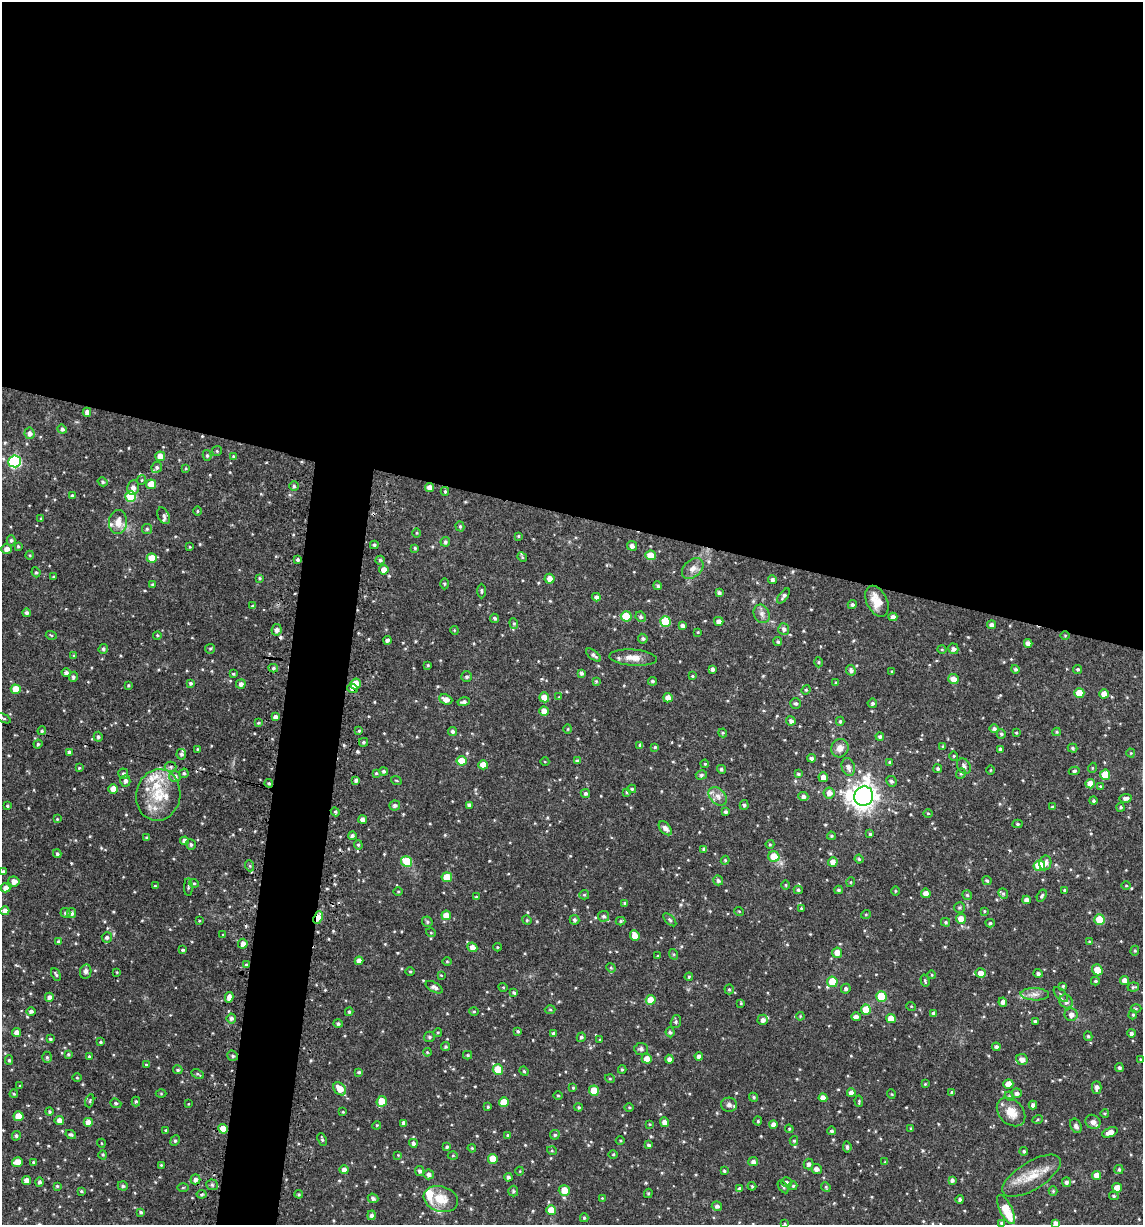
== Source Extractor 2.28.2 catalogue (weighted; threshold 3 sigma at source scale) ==
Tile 3 of 4 x 4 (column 3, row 1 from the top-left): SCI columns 2425-3565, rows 3677-4899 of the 4968 x 4905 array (HDU 1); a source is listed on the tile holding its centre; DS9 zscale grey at full resolution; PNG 1145 x 1227 px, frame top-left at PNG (2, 2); each listed source drawn as its Kron ellipse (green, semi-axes under 4 px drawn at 4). Shown black and unused: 45% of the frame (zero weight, under 3 of 4 exposures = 3% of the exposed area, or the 3 px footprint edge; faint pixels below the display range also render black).
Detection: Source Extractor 2.28.2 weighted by HDU 2 'WHT'; one run over the whole footprint, this tile lists its part. Background 0.0628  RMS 0.0083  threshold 0.0371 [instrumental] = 3 sigma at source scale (4.5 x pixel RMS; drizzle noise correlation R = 1.50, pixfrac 1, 0.05/0.05 arcsec/px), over >= 5 px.
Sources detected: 524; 3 cosmic-ray / hot-pixel residue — neither listed nor drawn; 11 inside a brighter listed object's ellipse — not listed separately; of the other 510, all 500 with FLUX_AUTO >= 0.595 (the completeness limit of this list) listed and drawn (10 fainter detections not listed), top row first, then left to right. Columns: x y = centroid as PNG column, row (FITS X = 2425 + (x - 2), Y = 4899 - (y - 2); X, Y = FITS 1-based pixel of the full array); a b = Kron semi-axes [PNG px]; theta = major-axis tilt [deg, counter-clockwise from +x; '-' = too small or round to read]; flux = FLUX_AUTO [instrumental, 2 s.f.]
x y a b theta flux
87 412 4 4 - 3
62 429 5 4 - 1.7
29 433 6 5 - 3
217 451 5 5 - 1
207 455 5 4 - 1.2
160 456 5 5 - 7.5
233 456 4 3 - 0.87
15 461 6 6 - 89
157 467 5 5 - 1.6
186 468 4 4 - 0.78
142 480 5 4 - 0.9
103 482 5 4 - 1.2
151 484 5 5 - 12
294 486 5 5 - 1.5
429 487 4 4 - 4.3
133 488 7 6 - 3.2
445 491 4 3 - 1.1
72 496 4 4 - 1.4
131 496 5 5 - 33
197 511 5 3 - 0.72
164 516 9 5 -65 2.1
41 519 3 3 - 0.76
118 522 12 9 88 7.8
460 526 5 4 - 1
147 529 5 5 - 1.1
417 533 4 3 - 0.65
518 536 4 3 - 0.84
11 540 5 4 - 1.5
445 542 5 4 - 1.4
374 545 4 3 - 1.4
18 546 4 3 - 1.1
632 546 5 5 - 3.2
190 547 4 3 - 0.79
415 548 3 3 - 1
7 549 5 5 - 3.8
30 555 4 3 - 0.68
650 555 5 5 - 9.8
522 557 5 4 - 0.96
152 558 5 5 - 12
298 560 4 4 - 1.4
380 560 4 4 - 1.6
693 568 12 8 42 4.9
384 570 5 4 - 6.1
36 572 5 4 - 1.1
53 577 3 3 - 0.85
259 578 4 3 - 0.99
549 579 5 5 - 4.7
772 580 4 4 - 1.9
152 584 4 4 - 1.1
444 584 5 3 - 0.8
658 586 4 4 - 1.4
481 591 7 3 -90 1.1
719 593 4 4 - 2
784 596 9 4 53 2.1
596 597 4 4 - 2.7
877 601 16 10 -63 12
852 604 4 4 - 1.4
253 606 4 3 - 1.2
26 613 4 4 - 1.9
762 614 9 7 -67 3.4
626 616 5 5 - 19
641 617 5 5 - 1.5
893 617 4 4 - 3.2
495 618 5 4 - 1.5
665 621 5 5 - 27
719 621 5 4 - 3.4
514 623 5 4 - 0.98
992 625 4 4 - 2.7
682 626 4 4 - 2.3
784 629 6 5 - 2.4
276 630 6 5 - 3
454 630 4 3 - 0.7
698 632 4 3 - 0.7
51 635 5 3 - 0.76
157 635 4 4 - 0.97
1065 635 5 3 - 0.67
643 639 5 4 - 1.4
387 640 4 4 - 1.7
778 642 4 4 - 1.4
1028 643 4 4 - 3.2
103 649 5 4 - 1.5
210 649 5 4 - 1
953 649 5 5 - 2.1
942 650 4 3 - 0.62
593 655 9 4 -38 2.1
74 656 4 3 - 0.85
633 658 24 8 -4 7.7
818 662 5 3 - 0.82
428 665 3 3 - 0.73
273 668 5 4 - 1.3
712 669 4 3 - 1.8
1015 669 4 4 - 1.4
1078 669 4 4 - 1.2
851 670 5 4 - 2.2
892 672 3 3 - 0.74
66 673 4 4 - 2.1
581 673 4 4 - 1.7
233 674 3 3 - 0.82
692 676 4 3 - 0.82
73 677 5 4 - 1.6
467 677 5 5 - 1.5
953 679 5 5 - 6.7
596 681 4 4 - 0.8
653 681 4 4 - 1.5
191 683 4 4 - 1.4
836 683 3 3 - 1
241 684 5 4 - 2.9
355 684 5 5 - 12
128 685 3 3 - 0.79
352 688 5 4 - 3.5
16 689 5 4 - 11
806 690 5 4 - 0.93
1079 693 5 5 - 13
1104 694 5 4 - 5.9
544 697 5 5 - 7.2
559 697 4 4 - 0.61
668 698 5 4 - 4.3
446 699 7 5 -22 4.6
464 702 6 4 12 2.2
796 703 5 5 - 1.3
872 703 5 4 - 1.7
544 711 5 4 - 5.5
275 717 4 4 - 3
3 718 8 3 -24 1.2
791 721 5 4 - 2.4
840 721 4 4 - 0.98
258 723 4 4 - 1
994 728 5 4 - 2.1
568 729 5 3 - 0.66
42 731 4 4 - 1.4
359 731 4 3 - 0.85
453 731 4 4 - 2.1
1057 732 4 4 - 0.88
723 733 4 4 - 0.82
1016 733 4 3 - 0.79
1001 734 4 4 - 1.3
880 736 4 4 - 1.5
98 737 5 4 - 1.4
364 742 4 4 - 1.2
38 744 4 4 - 0.87
640 745 4 3 - 1.4
943 746 4 3 - 0.81
655 747 4 4 - 0.83
840 748 9 8 - 5
1073 748 5 4 - 1.3
197 749 3 2 - 0.74
1000 749 4 4 - 1.4
69 752 4 3 - 1.9
1131 753 4 4 - 0.72
181 754 5 4 - 1.7
954 756 4 4 - 0.81
812 758 4 4 - 2.3
461 761 5 5 - 12
577 761 4 4 - 1.8
545 762 4 3 - 0.59
890 762 4 4 - 1.1
705 764 4 4 - 0.91
483 765 5 4 - 8.6
964 766 8 6 -55 2.7
171 767 6 5 - 1.6
848 767 9 6 -73 3.5
79 768 4 4 - 0.78
1092 768 5 3 - 0.65
721 769 5 4 - 1.4
938 769 4 4 - 1.5
991 770 4 3 - 0.66
384 771 4 4 - 1.5
1074 771 5 3 - 1.2
184 773 5 4 - 1.4
376 773 3 3 - 0.81
123 774 5 5 - 2
798 774 4 3 - 1.1
961 774 5 4 - 1.1
701 775 5 4 - 1.6
1105 775 5 5 - 15
175 776 6 5 - 2.4
823 777 5 4 - 4.7
356 780 4 3 - 1.9
396 780 5 3 - 0.66
125 781 6 5 - 2.2
891 781 5 5 - 1.8
269 783 4 4 - 1.1
1090 784 5 4 - 6.8
1100 787 4 4 - 0.99
113 789 5 5 - 6.9
632 789 4 3 - 1.1
627 792 4 3 - 1
829 793 6 5 - 4.2
585 794 5 4 - 1.8
158 795 26 22 80 27
718 796 10 7 -46 4.2
803 796 5 4 - 2.3
864 796 10 9 - 690
1126 798 6 4 8 2.6
1093 801 4 4 - 0.98
395 805 5 5 - 2
469 805 4 3 - 1.9
744 805 5 4 - 1.4
7 806 4 3 - 1
1052 807 3 3 - 0.97
1121 807 4 4 - 1.3
335 812 4 4 - 1.1
725 812 4 3 - 1.4
928 813 4 3 - 0.62
57 819 4 4 - 0.76
363 820 4 4 - 3.2
1017 824 5 4 - 1.3
665 828 8 5 -49 2.5
870 834 4 4 - 1.1
352 836 4 4 - 1.7
831 836 4 3 - 0.93
146 838 3 3 - 0.89
185 841 4 4 - 4
770 844 4 4 - 0.8
191 845 5 5 - 1.5
358 845 5 4 - 1.2
704 849 4 3 - 1.7
57 854 4 4 - 1.4
774 857 5 5 - 13
859 859 4 4 - 1
725 860 4 4 - 0.89
407 861 5 5 - 22
833 862 5 4 - 4.2
1045 863 7 6 - 3.7
250 866 5 3 - 0.98
1039 866 6 5 - 22
3 871 4 4 - 1.5
447 877 5 5 - 11
718 880 5 5 - 1.7
987 880 5 3 - 1
14 881 6 5 - 4.1
851 882 5 3 - 0.7
194 883 5 4 - 0.93
786 885 5 3 - 0.68
155 886 3 3 - 0.79
1126 886 5 3 - 0.81
188 887 9 3 -90 1
5 888 5 4 - 3.7
798 890 4 4 - 1.3
838 890 4 3 - 1.2
1065 890 3 3 - 1.2
398 891 5 3 - 0.75
895 891 5 3 - 0.74
926 893 5 4 - 4.7
1003 894 5 4 - 1.1
584 895 5 4 - 0.91
967 895 5 4 - 1.2
1042 896 6 4 59 1.3
476 897 3 3 - 0.97
1026 900 4 4 - 3.5
625 903 4 4 - 1.2
801 908 4 4 - 0.72
959 908 5 5 - 1.2
5 911 4 4 - 3.9
739 911 5 3 - 0.68
984 911 4 3 - 0.78
65 913 5 5 - 1.4
72 913 5 4 - 2
866 914 5 3 - 0.69
446 915 5 4 - 8
604 916 5 5 - 1.7
318 918 7 4 69 13
961 919 5 5 - 7.2
1099 919 5 5 - 18
527 920 5 4 - 1
574 920 5 5 - 1.8
670 920 8 4 -45 1.3
199 921 4 3 - 0.61
621 921 5 4 - 0.98
427 922 6 5 - 1.2
946 922 4 4 - 1.1
990 923 4 4 - 1.2
431 933 5 3 - 0.59
223 935 3 3 - 0.62
635 936 5 4 - 6
107 937 5 5 - 1.7
58 942 4 4 - 1.5
1089 942 4 4 - 0.73
243 944 5 4 - 3.7
472 947 5 4 - 4.4
497 947 4 3 - 0.67
183 950 4 3 - 1
1135 951 5 4 - 1
837 953 5 5 - 6.7
673 954 5 3 - 0.89
658 956 3 3 - 0.85
359 961 4 4 - 4.5
447 961 5 3 - 0.75
246 965 4 3 - 1.1
611 968 5 4 - 0.78
1097 970 5 5 - 8.3
86 971 7 5 79 2.7
410 971 5 3 - 0.81
117 972 3 3 - 0.63
981 973 5 5 - 5.8
1038 973 4 4 - 1.7
56 974 7 3 -64 1.1
441 975 4 3 - 0.66
932 975 4 3 - 0.65
689 977 4 3 - 0.82
925 981 6 3 -75 0.96
1095 981 4 3 - 0.98
1124 981 4 4 - 5
832 982 5 5 - 17
1063 986 4 4 - 0.91
434 987 9 5 -29 2.8
503 987 4 3 - 0.63
1133 987 6 4 7 1.2
729 989 5 4 - 1
846 989 5 4 - 1.8
514 993 4 3 - 1.2
1035 994 14 6 -2 4.4
1061 995 9 5 -47 1.8
881 996 5 5 - 23
49 997 4 4 - 3.2
229 997 5 4 - 3.5
651 1000 5 5 - 11
1066 1001 7 6 - 3.8
1003 1002 4 4 - 2.5
741 1003 4 3 - 0.84
911 1006 5 3 - 0.65
1136 1009 5 3 - 0.79
550 1010 5 3 - 0.88
866 1010 5 5 - 12
31 1011 4 4 - 1.9
474 1011 5 3 - 0.83
349 1012 4 3 - 1
934 1013 4 3 - 1.9
1071 1015 6 6 - 3.9
1133 1015 5 4 - 0.99
800 1016 4 3 - 0.71
856 1017 5 4 - 3.1
231 1018 5 4 - 1.9
891 1018 5 4 - 10
763 1020 5 5 - 3.1
1035 1021 4 3 - 1.6
676 1022 6 5 - 1.3
338 1024 5 4 - 1.6
518 1031 4 4 - 1.1
438 1032 4 3 - 0.65
670 1032 5 4 - 1.3
16 1033 4 4 - 4.5
553 1033 4 3 - 1.4
1131 1033 4 4 - 2.1
1088 1036 4 3 - 1.1
429 1037 5 5 - 1.4
581 1037 5 4 - 1.4
50 1039 3 3 - 1
600 1039 4 3 - 0.66
100 1042 4 3 - 0.94
445 1047 4 4 - 1.2
996 1047 4 4 - 2.2
641 1049 7 6 - 1.7
427 1052 4 3 - 0.68
68 1054 3 3 - 1.1
467 1055 4 4 - 0.85
232 1056 6 5 - 1.7
699 1056 4 4 - 2.6
47 1057 5 4 - 1.2
89 1057 4 3 - 1.3
647 1059 5 4 - 6.3
669 1059 4 4 - 2.5
1022 1059 6 5 - 4
1141 1059 4 3 - 0.79
9 1060 5 4 - 1.2
146 1065 4 3 - 0.7
1119 1068 4 4 - 1.7
622 1069 4 4 - 0.96
178 1070 4 4 - 1.5
498 1070 5 5 - 18
524 1071 5 4 - 0.96
359 1072 4 3 - 1.1
198 1074 7 3 -25 1.1
77 1078 5 3 - 0.67
610 1079 5 3 - 0.7
925 1084 4 3 - 0.62
1008 1084 5 5 - 7.5
20 1086 4 3 - 0.71
1097 1087 6 4 90 2.8
573 1088 3 3 - 0.83
340 1089 7 5 -46 7.9
594 1091 5 5 - 13
952 1092 4 3 - 1.2
851 1093 4 4 - 3.7
1017 1093 5 5 - 2.5
14 1094 4 4 - 0.9
161 1094 5 3 - 0.72
891 1094 5 3 - 0.65
558 1095 4 3 - 0.75
1009 1096 5 4 - 0.93
754 1097 5 4 - 1.1
823 1098 4 4 - 4.5
90 1101 7 4 72 1.1
136 1101 5 4 - 1.1
382 1101 5 5 - 12
859 1101 6 4 -85 0.92
504 1102 5 5 - 12
116 1103 6 4 -21 1.3
188 1104 3 3 - 0.62
729 1105 8 7 - 2.9
1033 1105 4 4 - 2.5
488 1107 4 3 - 0.93
579 1107 4 3 - 0.97
629 1107 4 3 - 0.7
49 1112 4 4 - 1
343 1112 3 3 - 0.63
1011 1112 16 12 -45 11
1105 1113 4 3 - 0.73
18 1116 5 5 - 12
1038 1119 5 3 - 0.78
59 1121 4 4 - 4.5
758 1121 4 4 - 0.92
88 1122 4 4 - 6.4
664 1122 5 4 - 3.6
1093 1122 8 6 -38 3.1
404 1123 4 4 - 3.2
650 1124 4 3 - 0.61
773 1124 4 4 - 3.7
377 1125 4 3 - 0.65
1076 1126 7 5 -65 2.4
223 1129 5 4 - 9.8
789 1129 4 4 - 0.94
911 1129 3 3 - 1
166 1130 4 3 - 1
831 1131 4 4 - 1.5
1110 1132 8 4 23 4.7
71 1134 5 4 - 1.2
508 1135 4 3 - 0.93
555 1135 5 4 - 1.2
16 1136 5 4 - 1.3
322 1139 6 3 -68 1.1
175 1141 5 4 - 1.1
620 1141 4 3 - 0.8
794 1141 5 4 - 1.2
101 1143 4 3 - 0.6
413 1143 4 4 - 2.3
649 1145 4 4 - 1.5
447 1147 4 4 - 1.2
847 1147 5 4 - 1.6
472 1148 4 3 - 0.82
552 1151 5 3 - 0.73
1024 1151 4 4 - 1.3
103 1155 4 4 - 0.97
398 1155 4 4 - 0.63
453 1155 5 3 - 0.69
613 1155 5 3 - 0.71
493 1159 5 5 - 12
17 1162 5 4 - 8.1
33 1162 4 4 - 0.81
753 1162 5 4 - 2.5
885 1162 4 4 - 0.7
809 1164 5 5 - 2.4
161 1165 3 3 - 0.74
816 1169 5 5 - 2.8
344 1170 4 4 - 3.8
1119 1170 4 4 - 1.4
420 1171 5 4 - 2
520 1171 4 3 - 0.61
724 1171 4 3 - 0.89
429 1174 5 5 - 2.7
1097 1175 4 4 - 6.9
1031 1176 33 14 32 17
508 1177 4 4 - 1.7
195 1179 5 5 - 2.6
26 1180 4 4 - 4.7
952 1180 4 4 - 2
39 1182 5 4 - 1.7
786 1182 5 5 - 1.6
1066 1182 5 4 - 2
212 1185 6 5 - 1.5
57 1186 3 3 - 0.85
123 1186 5 4 - 1.6
752 1186 4 3 - 0.8
793 1186 4 4 - 1
783 1187 7 3 -57 0.96
826 1187 5 4 - 0.92
183 1188 5 3 - 0.75
1117 1188 5 4 - 7.2
739 1189 4 3 - 1.9
564 1190 5 5 - 11
81 1191 4 3 - 0.81
513 1191 5 5 - 1.1
1053 1191 4 4 - 0.78
648 1193 5 4 - 0.95
202 1194 5 3 - 1.1
299 1194 4 4 - 0.97
1114 1196 5 4 - 1.1
373 1198 5 4 - 2.2
602 1198 4 4 - 0.63
441 1199 17 12 -17 14
960 1199 4 4 - 1.5
717 1206 5 5 - 2.4
551 1210 5 5 - 12
1006 1210 16 6 -64 17
141 1212 4 4 - 1.3
372 1215 5 4 - 2.2
584 1218 4 3 - 0.98
1002 1223 4 4 - 1.5
1055 1223 4 4 - 3.3
785 1224 4 3 - 0.67
Overlapping masked pixels (flux is a lower limit): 5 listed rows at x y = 355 684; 352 688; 269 783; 318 918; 223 1129
Isophote crosses this tile's border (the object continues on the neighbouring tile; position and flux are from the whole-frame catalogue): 5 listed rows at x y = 3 718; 3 871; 1002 1223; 1055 1223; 785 1224